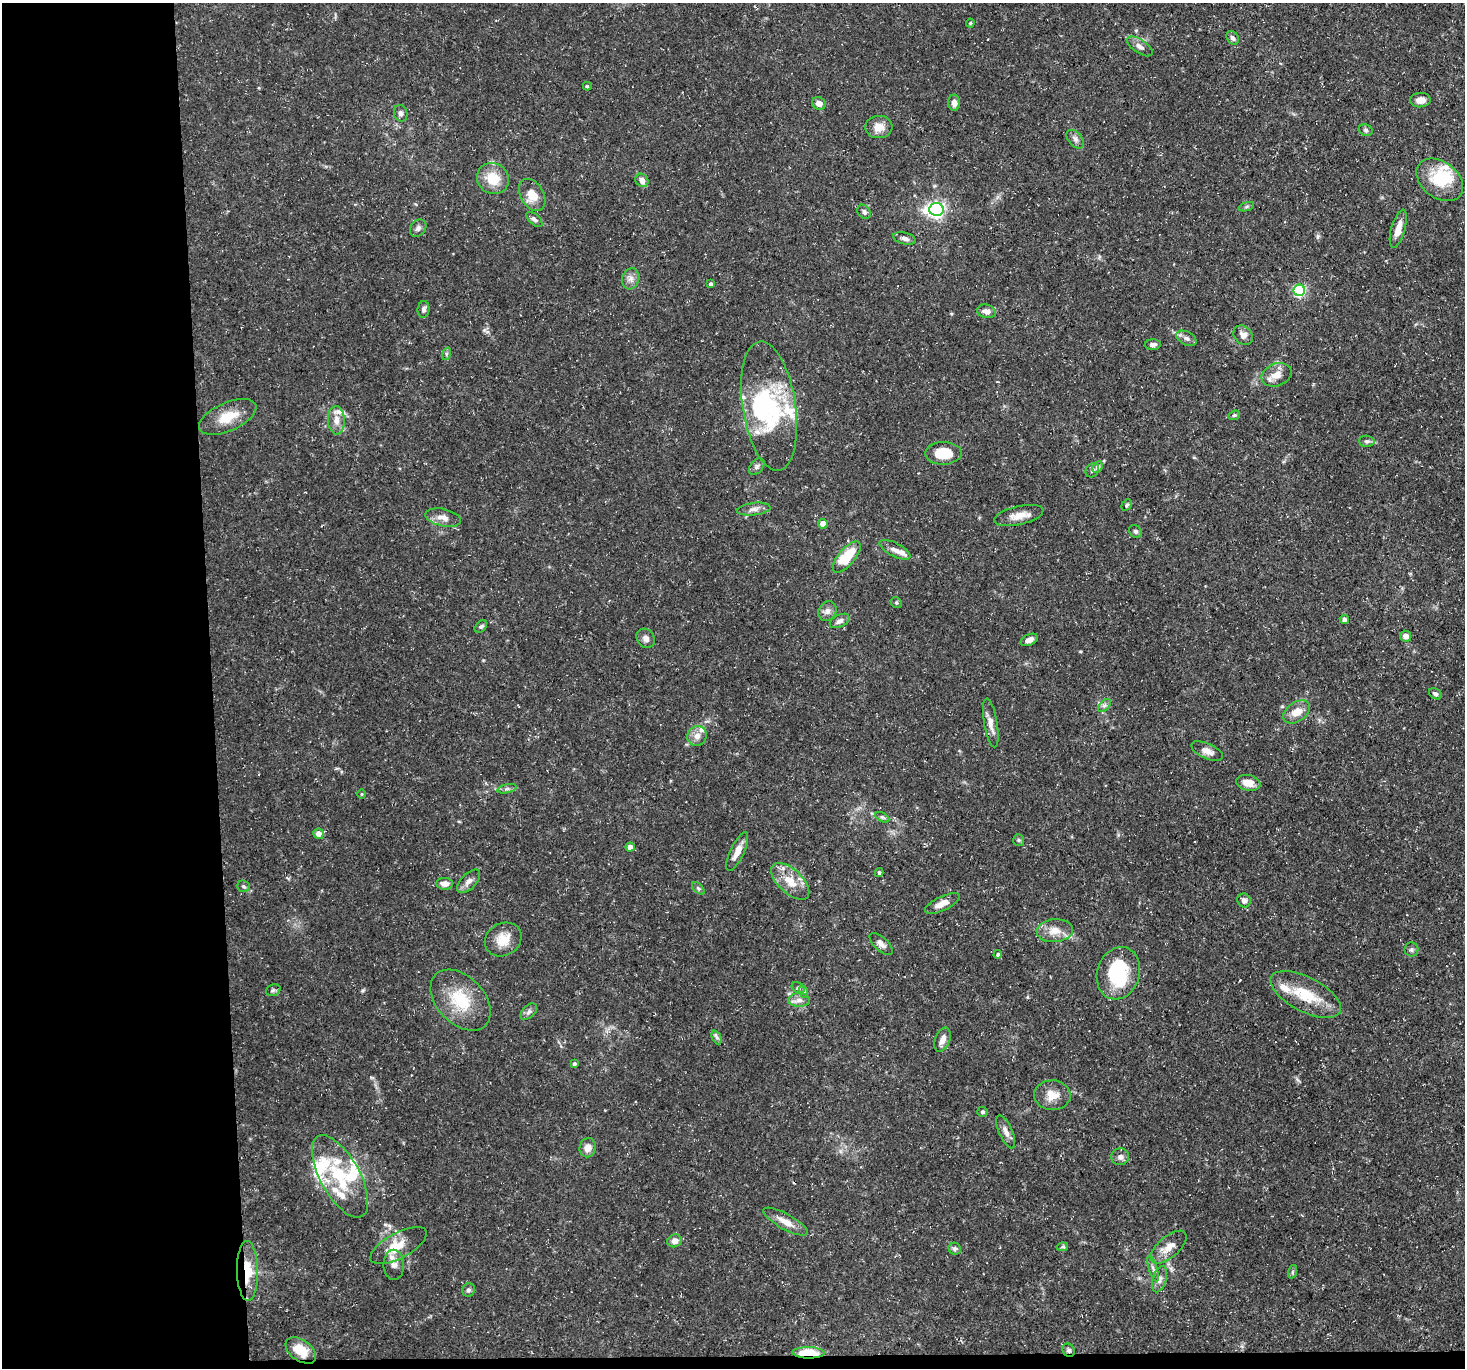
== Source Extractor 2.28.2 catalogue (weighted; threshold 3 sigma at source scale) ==
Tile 7 of 3 x 3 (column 1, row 3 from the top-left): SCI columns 1-1463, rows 122-1487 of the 4390 x 4363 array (HDU 1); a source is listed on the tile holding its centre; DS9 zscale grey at full resolution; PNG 1467 x 1370 px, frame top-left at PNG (2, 3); each listed source drawn as its Kron ellipse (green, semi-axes under 4 px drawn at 4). Shown black and unused: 15% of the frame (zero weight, under 3 of 5 exposures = <1% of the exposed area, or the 3 px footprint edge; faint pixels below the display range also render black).
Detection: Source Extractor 2.28.2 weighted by HDU 2 'WHT'; one run over the whole footprint, this tile lists its part. Background 0.133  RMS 0.0051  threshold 0.0228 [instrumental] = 3 sigma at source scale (4.5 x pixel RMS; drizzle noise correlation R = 1.50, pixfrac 1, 0.05/0.05 arcsec/px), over >= 5 px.
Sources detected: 134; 3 inside a brighter object's white glare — neither listed nor drawn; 15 inside a brighter listed object's ellipse — not listed separately; the other 116 listed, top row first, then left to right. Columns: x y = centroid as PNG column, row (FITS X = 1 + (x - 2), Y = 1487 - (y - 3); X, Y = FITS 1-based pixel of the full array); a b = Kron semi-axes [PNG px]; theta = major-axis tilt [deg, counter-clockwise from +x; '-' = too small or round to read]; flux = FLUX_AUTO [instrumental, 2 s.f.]
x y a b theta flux
970 23 4 4 - 0.54
1233 38 7 5 -55 1.6
1140 46 15 6 -34 2.4
587 86 4 3 - 0.7
1420 100 10 7 4 3.1
819 103 7 6 - 3.4
954 103 8 6 -86 2.9
401 113 8 6 -74 1.5
879 127 13 11 3 5.5
1366 130 7 5 -21 1.1
1075 139 11 6 -50 2
493 179 16 15 - 12
642 180 7 6 - 3.2
1440 180 26 18 -37 19
532 195 17 11 -60 7.6
1246 207 8 3 19 0.85
936 209 7 6 - 160
864 212 8 6 -52 1.5
534 219 10 5 -42 1.6
418 228 9 7 52 1.9
1398 229 20 7 74 5.5
905 238 11 5 -13 2.4
631 279 10 8 72 2.9
711 284 4 3 - 1.2
1299 290 5 5 - 73
424 309 8 6 83 1.7
986 311 9 6 -14 3
1243 335 11 8 -45 2.7
1186 338 11 6 -28 2
1153 345 7 5 -1 1.9
446 354 6 4 72 0.82
1277 375 16 11 21 5.9
769 406 65 26 -81 54
1234 415 6 4 21 0.81
228 417 31 14 24 12
336 420 14 8 -87 4.3
1367 441 8 5 -2 1.2
943 453 18 11 1 14
757 467 9 6 50 1.5
1097 467 6 5 - 1.6
1092 470 7 6 - 1.3
1127 505 6 4 60 0.83
754 509 17 6 7 2.9
1019 516 25 9 13 5.9
443 518 18 8 -12 4.5
823 524 5 4 - 5.9
1135 531 7 5 -42 1.3
895 550 17 6 -28 3.3
847 557 19 8 49 18
896 603 6 5 - 0.82
827 611 10 8 58 2.6
1344 619 4 4 - 1.4
840 621 10 6 27 2.2
481 627 7 5 47 0.95
1406 636 5 5 - 2.9
646 638 10 8 -53 2.4
1029 640 9 5 26 2.8
1435 694 7 5 -31 1.3
1104 705 8 4 45 1.3
1297 712 14 10 35 6.2
991 723 25 6 -80 4.7
697 736 10 9 - 3.6
1207 751 17 7 -24 3.9
1248 783 12 8 -10 5.2
507 789 10 4 13 1.3
361 794 5 3 - 0.45
882 817 7 4 -30 1.1
318 834 5 5 - 3.7
1019 840 6 5 - 0.79
630 847 4 4 - 3.3
737 851 21 7 65 5.7
879 873 4 3 - 0.83
468 881 14 7 46 3.1
790 881 23 12 -43 10
445 884 8 6 -4 3.3
244 886 6 5 - 1
698 888 8 4 -45 0.9
1244 900 7 6 - 2.3
942 903 19 7 26 5.1
1055 931 18 11 5 6.6
503 939 19 16 31 8.8
881 944 14 7 -42 2.8
1411 949 7 7 - 1.4
998 954 4 4 - 1.1
1118 973 27 21 71 34
798 988 7 5 -29 1.1
273 990 7 5 21 1.1
804 992 6 4 -72 0.99
1306 994 39 17 -27 19
460 1000 36 23 -46 23
799 1000 11 7 0 2.8
529 1012 10 6 45 1.6
717 1037 7 4 -64 1.2
942 1040 13 7 69 3.5
574 1064 4 4 - 1
1052 1095 18 15 -3 6.8
982 1112 5 5 - 1
1006 1132 18 6 -66 3.2
588 1148 9 8 - 4.2
1120 1157 9 8 - 2.2
340 1176 46 19 -61 31
785 1222 25 7 -29 5.7
674 1241 7 6 - 3.2
398 1246 31 12 28 11
1062 1247 6 4 10 0.85
1169 1247 22 10 41 6.8
955 1249 6 5 - 1.4
394 1265 15 10 -88 4.6
1153 1268 13 4 -73 1.8
247 1271 30 10 -89 14
1292 1272 7 4 71 0.87
1159 1279 13 6 72 2.6
468 1290 7 6 - 1.4
301 1350 17 10 -35 11
1069 1350 7 6 - 1.2
808 1353 16 5 -1 14
Overlapping masked pixels (flux is a lower limit): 3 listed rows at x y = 247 1271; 1069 1350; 808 1353